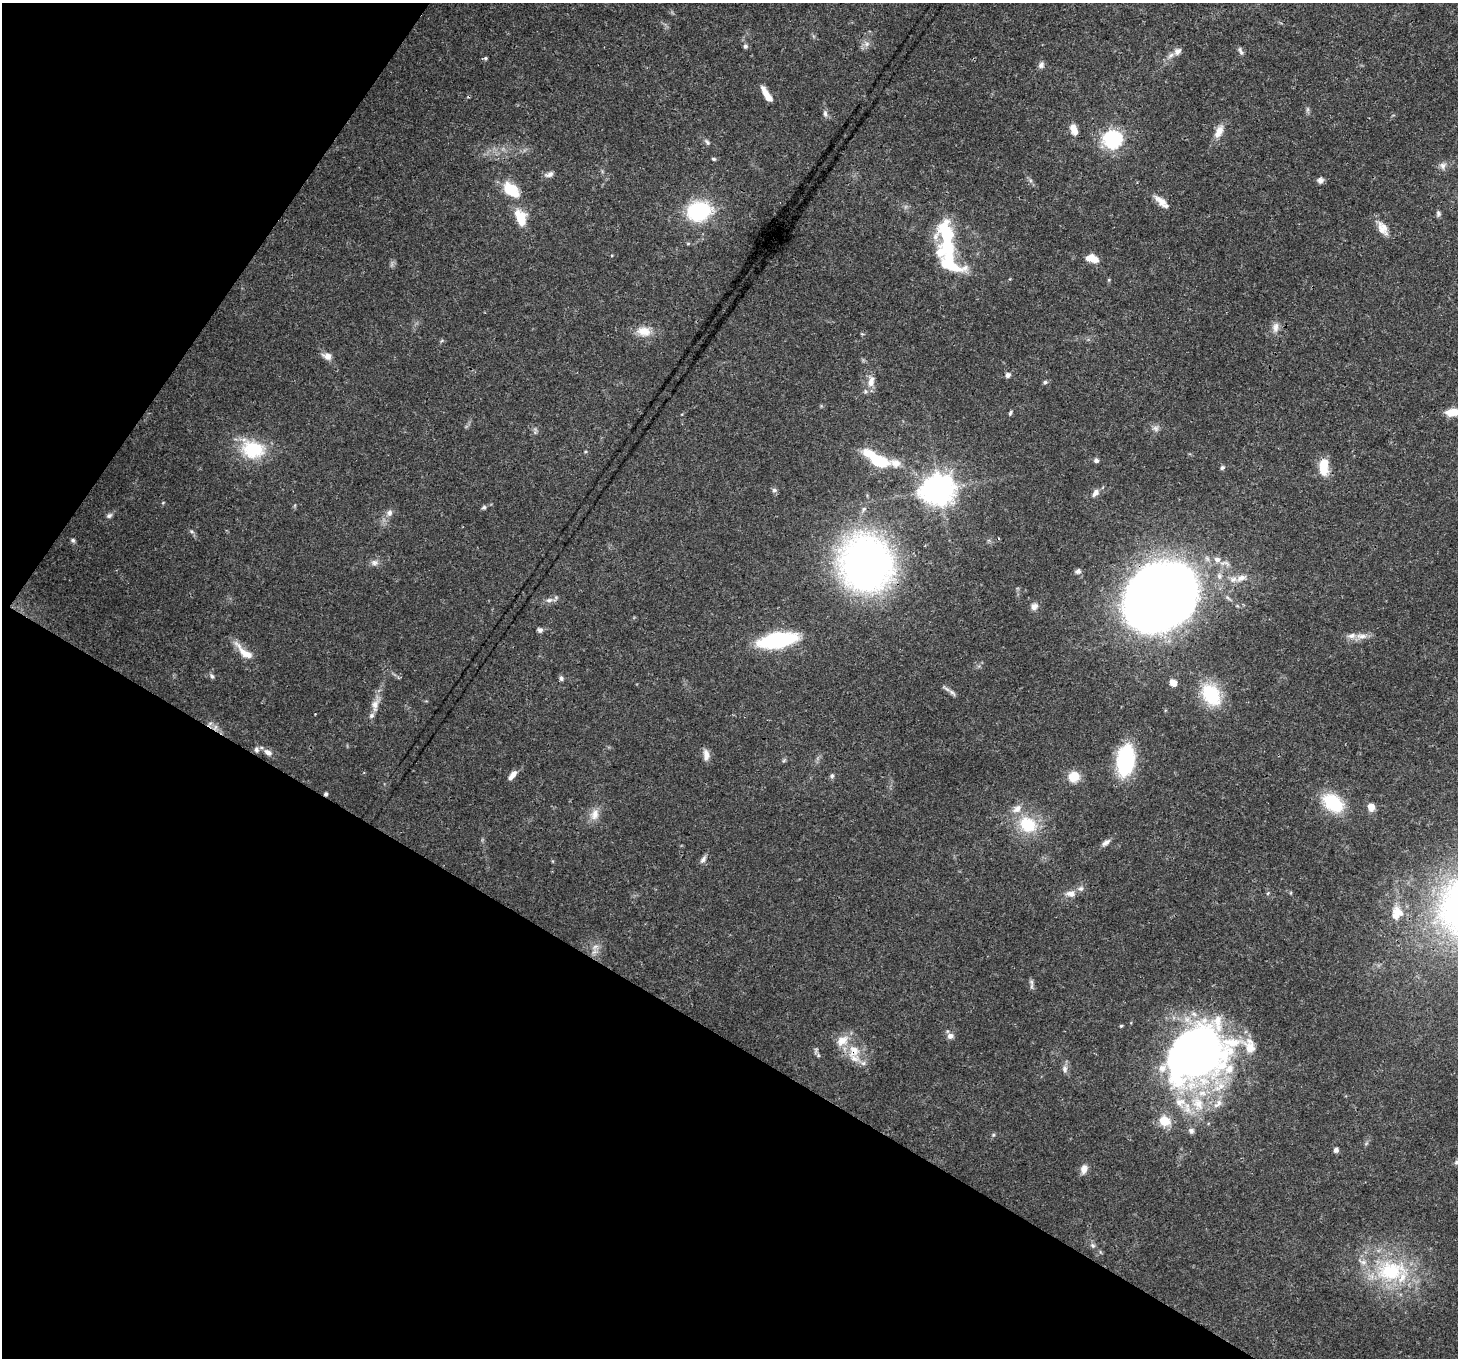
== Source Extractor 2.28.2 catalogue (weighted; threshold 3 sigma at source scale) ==
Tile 9 of 4 x 4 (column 1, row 3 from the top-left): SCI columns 81-1536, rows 1714-3069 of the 5972 x 6065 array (HDU 1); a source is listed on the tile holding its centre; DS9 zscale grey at full resolution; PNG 1460 x 1360 px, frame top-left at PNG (2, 3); no overlay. Shown black and unused: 31% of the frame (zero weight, under 3 of 4 exposures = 8% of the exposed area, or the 3 px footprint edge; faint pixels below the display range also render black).
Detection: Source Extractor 2.28.2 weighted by HDU 2 'WHT'; one run over the whole footprint, this tile lists its part. Background 0.0538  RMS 0.0028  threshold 0.0127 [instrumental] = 3 sigma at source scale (4.5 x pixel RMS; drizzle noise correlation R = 1.50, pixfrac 1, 0.0396/0.0396 arcsec/px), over >= 5 px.
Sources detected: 131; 2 too faint to see at this stretch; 4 inside a brighter object's white glare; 2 cosmic-ray / hot-pixel residue — not listed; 17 inside a brighter listed object's ellipse — not listed separately; the other 106 listed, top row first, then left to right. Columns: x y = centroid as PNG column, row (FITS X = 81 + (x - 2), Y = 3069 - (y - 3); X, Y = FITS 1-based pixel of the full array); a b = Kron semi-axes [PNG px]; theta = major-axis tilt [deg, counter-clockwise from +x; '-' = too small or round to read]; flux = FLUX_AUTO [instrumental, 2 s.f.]
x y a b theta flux
867 44 7 6 - 1.1
745 46 6 6 - 0.69
1177 51 11 8 44 1.4
1241 51 12 5 -63 0.87
485 58 5 5 - 0.4
1041 65 9 7 70 1
769 98 22 7 -59 2.7
1307 109 9 4 82 0.61
825 114 11 6 -76 1
1074 130 13 8 -69 2.7
1219 131 20 9 66 3.1
1113 139 8 7 - 86
707 142 9 5 -50 0.74
714 159 6 4 -16 0.46
1443 166 11 8 87 1.4
549 174 12 6 20 1.2
1320 180 8 7 - 1.1
511 190 22 14 -41 7.9
1161 201 20 9 -41 2.8
699 211 23 18 13 25
1438 213 8 6 -68 0.69
521 218 19 12 -71 6.7
1383 228 21 11 -63 3.3
946 233 23 16 -81 18
1093 259 14 8 -13 4.1
949 264 37 20 -26 13
1276 327 14 10 85 2.1
644 331 20 13 -6 4.4
327 356 12 8 -20 1.9
1007 375 5 5 - 1.3
871 381 18 10 76 3.1
1045 382 6 5 - 0.65
1453 412 16 8 7 4.2
1010 413 7 4 63 0.52
1156 428 9 7 -54 1.1
253 449 30 22 -18 15
585 452 5 3 - 0.28
876 459 31 12 -32 14
1096 460 6 6 - 0.75
1222 468 6 5 - 0.64
1323 468 15 10 -69 5.8
939 489 11 10 - 430
774 490 7 6 - 0.78
1095 493 11 7 55 1.6
163 502 5 3 - 0.26
484 507 6 5 - 0.61
863 509 9 6 46 0.9
389 513 9 8 - 1.4
109 515 8 6 19 0.8
191 531 7 4 -31 0.57
73 540 6 5 - 0.61
1217 559 8 8 - 1.7
374 562 11 8 5 1.4
866 563 41 38 -68 170
1078 571 8 7 - 0.92
1219 576 10 7 -89 1.4
1241 578 14 8 27 2.3
1160 597 44 42 76 390
549 600 11 7 12 1.4
1034 606 9 8 - 1.5
540 630 7 6 - 0.78
1361 636 17 8 3 2.5
777 640 26 10 10 44
244 652 32 9 -42 4.2
212 676 8 5 -53 0.66
561 678 7 5 -74 0.72
1173 682 7 6 - 2.4
952 693 13 5 -39 1.2
1211 694 29 20 -57 14
375 705 20 10 79 3
210 724 9 5 34 0.85
256 749 9 7 -88 1.1
268 752 12 7 -31 1.8
706 755 16 8 -85 2
784 760 6 4 45 0.45
1125 760 28 15 84 28
512 775 13 6 49 2
832 776 7 5 -82 0.63
1074 777 11 11 - 5.2
1333 803 28 19 -37 13
1371 807 6 6 - 3.9
594 814 17 11 71 3
1028 824 28 23 -32 12
1106 842 12 6 38 1.3
703 859 12 6 57 1.1
1070 893 13 8 1 2.2
1268 893 5 4 - 0.35
1291 893 6 4 -72 0.32
1397 913 20 16 79 5
595 947 11 5 28 1.2
1031 982 9 6 -78 0.84
1121 1026 4 4 - 0.37
950 1036 8 6 1 1.5
816 1051 11 5 82 0.75
854 1051 20 16 -86 6.4
1190 1058 60 51 34 140
1065 1069 11 7 -84 1.3
1218 1104 17 9 41 2.8
1164 1121 7 6 - 9.9
1191 1131 8 7 - 0.94
993 1135 5 4 - 0.41
1336 1150 5 5 - 1
1457 1162 7 6 - 0.71
1084 1169 12 8 77 1.9
1093 1245 7 6 - 0.78
1391 1271 49 32 3 29
Overlapping masked pixels (flux is a lower limit): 3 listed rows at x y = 1160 597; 210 724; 854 1051
Isophote crosses this tile's border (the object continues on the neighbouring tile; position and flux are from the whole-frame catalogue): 2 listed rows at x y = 1453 412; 1457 1162